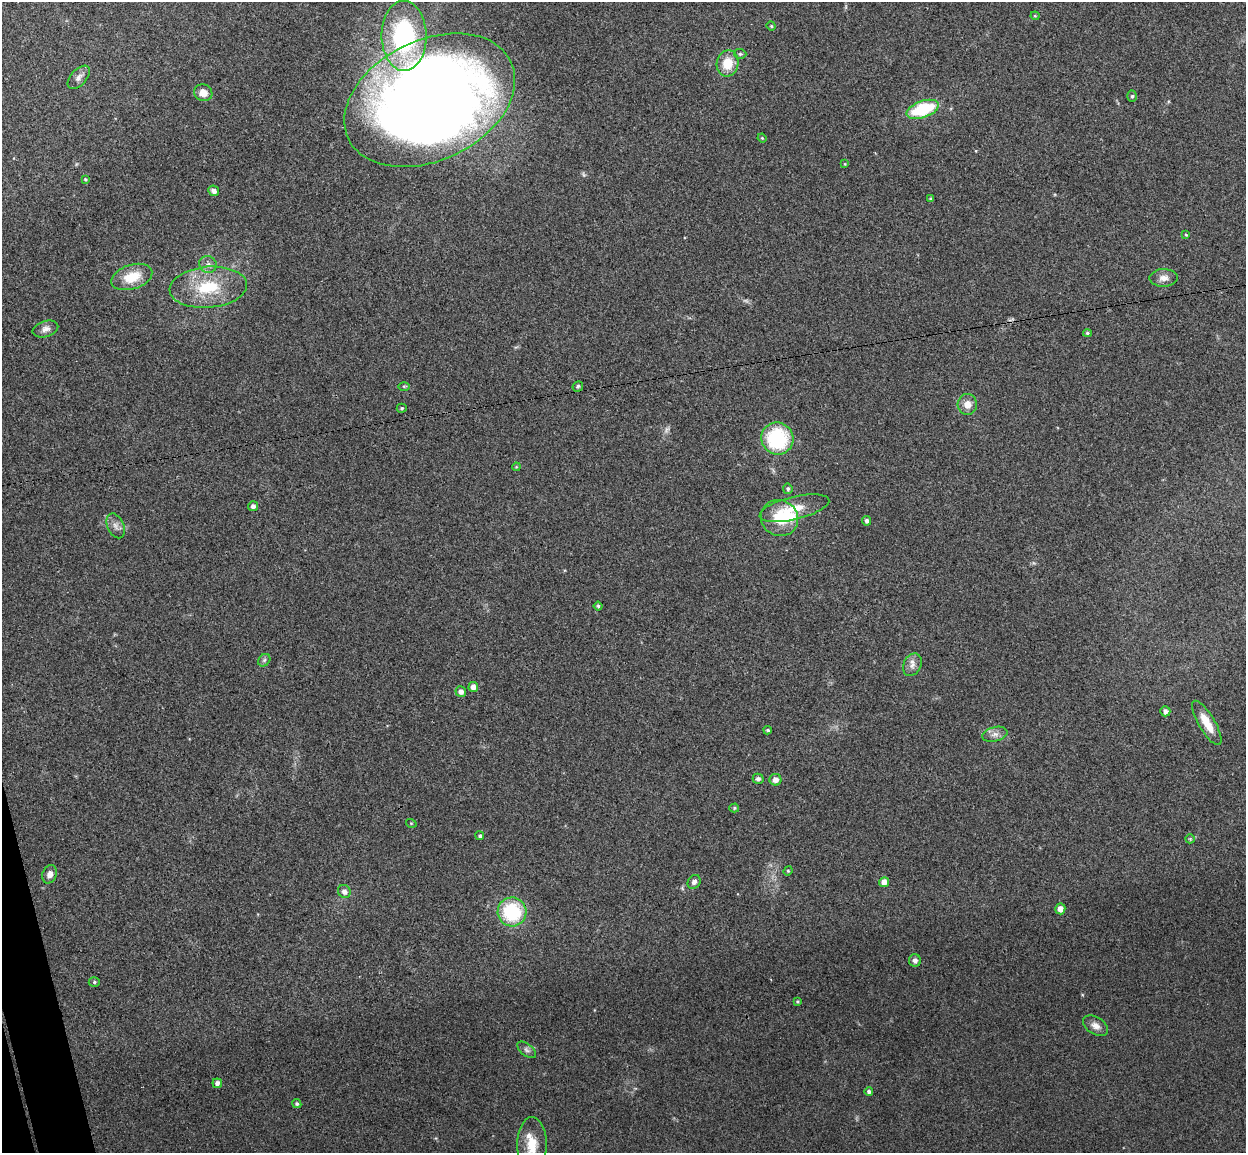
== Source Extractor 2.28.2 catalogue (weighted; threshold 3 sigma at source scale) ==
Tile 7 of 4 x 4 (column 3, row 2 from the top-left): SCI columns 2543-3786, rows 2457-3607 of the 5086 x 5029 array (HDU 1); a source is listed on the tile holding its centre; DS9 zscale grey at full resolution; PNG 1248 x 1155 px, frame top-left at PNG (2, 2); each listed source drawn as its Kron ellipse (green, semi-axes under 4 px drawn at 4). Shown black and unused: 1% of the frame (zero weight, under 3 of 4 exposures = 5% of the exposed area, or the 3 px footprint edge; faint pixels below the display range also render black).
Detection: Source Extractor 2.28.2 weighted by HDU 2 'WHT'; one run over the whole footprint, this tile lists its part. Background 0.0705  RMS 0.0075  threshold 0.0339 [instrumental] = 3 sigma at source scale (4.5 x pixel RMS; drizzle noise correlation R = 1.50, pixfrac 1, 0.05/0.05 arcsec/px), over >= 5 px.
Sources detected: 71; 2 too faint to see at this stretch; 1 inside a brighter object's white glare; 1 cosmic-ray / hot-pixel residue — neither listed nor drawn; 2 inside a brighter listed object's ellipse — not listed separately; the other 65 listed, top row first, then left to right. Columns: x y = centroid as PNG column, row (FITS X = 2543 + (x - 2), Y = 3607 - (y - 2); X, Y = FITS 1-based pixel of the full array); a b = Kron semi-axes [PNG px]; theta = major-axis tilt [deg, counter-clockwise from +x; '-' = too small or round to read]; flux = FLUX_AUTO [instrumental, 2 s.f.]
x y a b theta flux
1035 16 4 4 - 0.78
771 26 5 4 - 0.92
404 36 35 22 -89 100
740 54 6 5 - 1.3
727 63 13 11 78 16
79 77 14 8 49 4.1
203 93 9 8 - 7.5
1132 96 5 5 - 1.2
430 100 90 60 25 1200
923 109 17 8 19 47
762 138 5 3 - 0.75
845 164 4 4 - 0.64
85 179 4 3 - 0.84
214 191 5 5 - 3.1
931 199 4 3 - 0.86
1186 235 4 3 - 0.76
208 264 9 8 - 3.4
132 277 21 12 18 18
1164 278 14 8 2 5.2
208 287 39 20 5 38
45 329 13 8 16 4.1
1087 333 4 4 - 1.3
404 386 6 4 -1 0.92
578 386 5 5 - 1.5
967 404 10 9 - 6.9
402 408 5 4 - 1
777 438 16 16 - 56
516 467 4 3 - 0.71
788 489 5 4 - 1.5
253 506 5 5 - 2.8
794 508 36 11 13 16
779 518 19 18 - 23
867 521 5 4 - 2.1
116 526 13 8 -65 4.2
598 606 4 4 - 1.1
264 660 7 5 46 1.6
912 665 12 8 63 4.4
473 687 5 5 - 4.6
461 691 5 5 - 3.6
1165 711 5 5 - 2.8
1207 723 25 8 -60 13
768 730 4 3 - 1.1
995 734 13 7 14 4.3
758 779 5 5 - 2.4
775 780 6 6 - 4.1
734 808 5 4 - 1.1
411 823 5 3 - 0.61
480 836 4 4 - 1.3
1190 839 5 4 - 0.82
788 871 5 4 - 0.84
50 874 9 7 66 4.2
694 882 7 6 - 2.4
884 882 5 5 - 6.6
344 892 7 6 - 3.6
1060 909 5 5 - 5
512 912 14 14 - 51
915 960 6 6 - 2.6
94 982 5 5 - 1.2
797 1001 4 3 - 0.91
1095 1026 13 8 -31 4.9
527 1050 11 6 -38 2.4
217 1083 5 4 - 2.6
869 1091 4 4 - 1.8
297 1104 5 4 - 1.5
532 1144 27 15 -90 18
Overlapping masked pixels (flux is a lower limit): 1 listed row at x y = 430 100
Isophote crosses this tile's border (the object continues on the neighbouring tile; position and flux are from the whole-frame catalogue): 1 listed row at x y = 532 1144